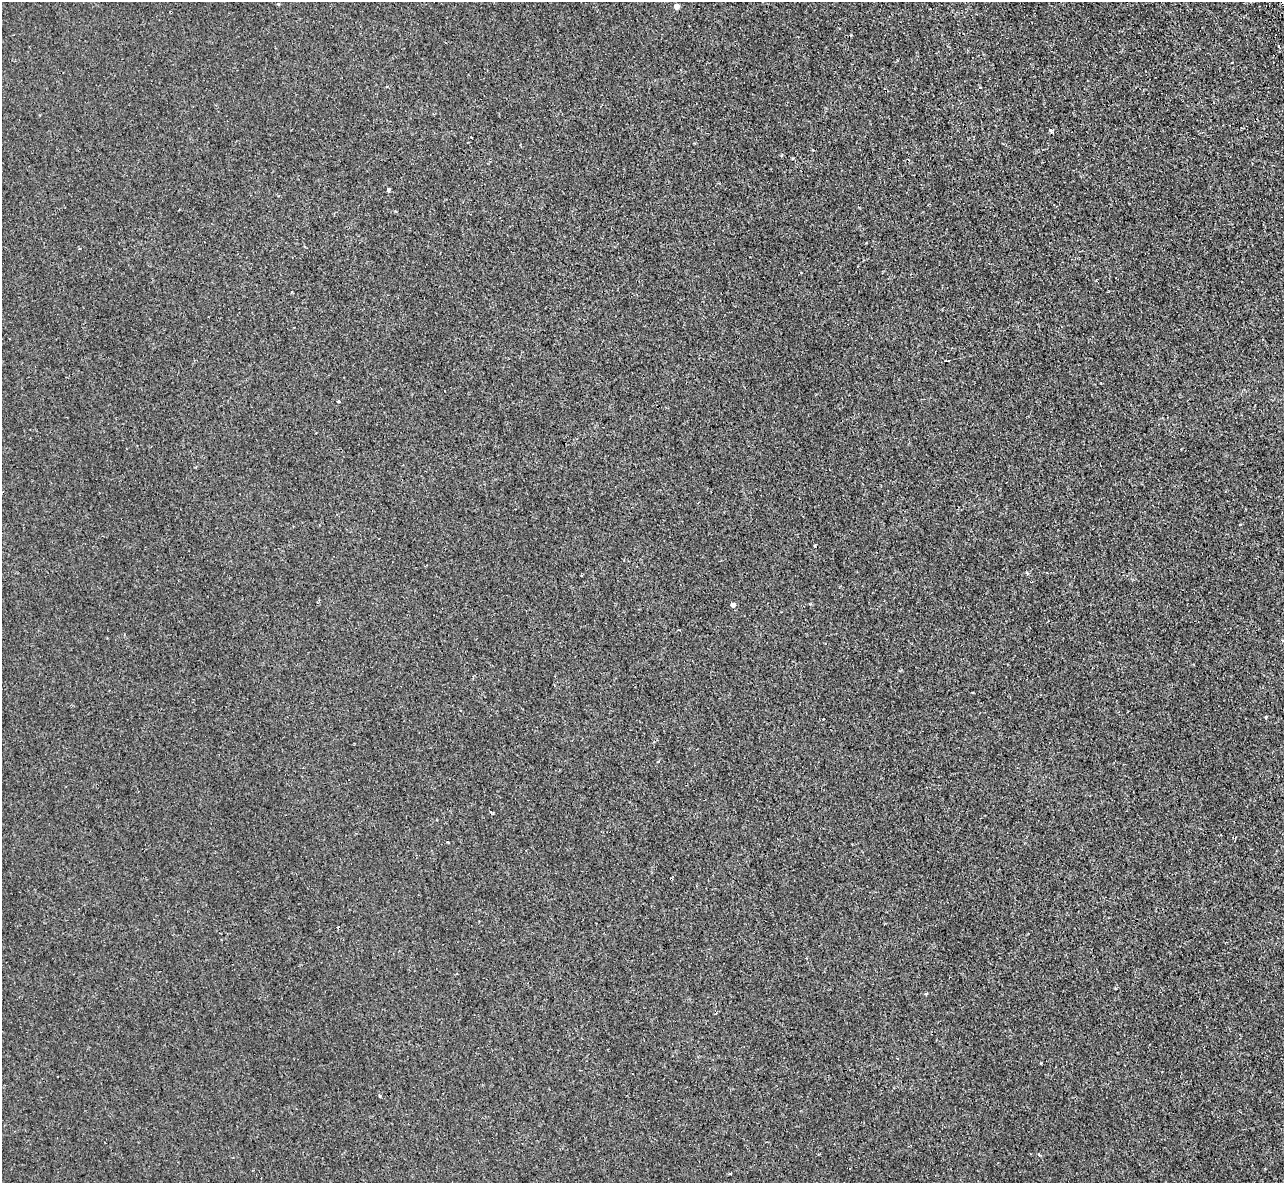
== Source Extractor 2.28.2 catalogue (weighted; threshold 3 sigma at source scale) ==
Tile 10 of 4 x 4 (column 2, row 3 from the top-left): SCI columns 1331-2612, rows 1360-2540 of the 5225 x 5202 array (HDU 1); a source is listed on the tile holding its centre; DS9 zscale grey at full resolution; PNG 1286 x 1185 px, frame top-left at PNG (2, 2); no overlay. Shown black and unused: <1% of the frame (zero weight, under 2 of 3 exposures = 4% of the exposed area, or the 3 px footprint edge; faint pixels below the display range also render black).
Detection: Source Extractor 2.28.2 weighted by HDU 2 'WHT'; one run over the whole footprint, this tile lists its part. Background 0.00208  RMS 0.0037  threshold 0.0165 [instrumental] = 3 sigma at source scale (4.5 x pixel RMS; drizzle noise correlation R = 1.50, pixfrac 1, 0.05/0.05 arcsec/px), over >= 5 px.
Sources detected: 14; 2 cosmic-ray / hot-pixel residue — not listed; the other 12 listed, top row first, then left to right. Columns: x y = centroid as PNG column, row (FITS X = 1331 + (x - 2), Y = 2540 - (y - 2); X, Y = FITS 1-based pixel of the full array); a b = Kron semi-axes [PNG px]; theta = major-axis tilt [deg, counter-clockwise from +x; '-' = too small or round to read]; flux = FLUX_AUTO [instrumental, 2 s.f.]
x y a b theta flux
676 6 4 4 - 3.3
1050 130 6 4 -27 0.54
781 156 4 3 - 0.36
388 190 4 3 - 0.86
338 401 3 3 - 0.58
1027 573 6 3 -47 0.42
733 605 5 4 - 1.6
1266 717 4 4 - 0.35
823 719 3 2 - 0.75
926 994 5 3 - 0.37
379 1095 4 3 - 0.75
730 1173 4 3 - 0.35